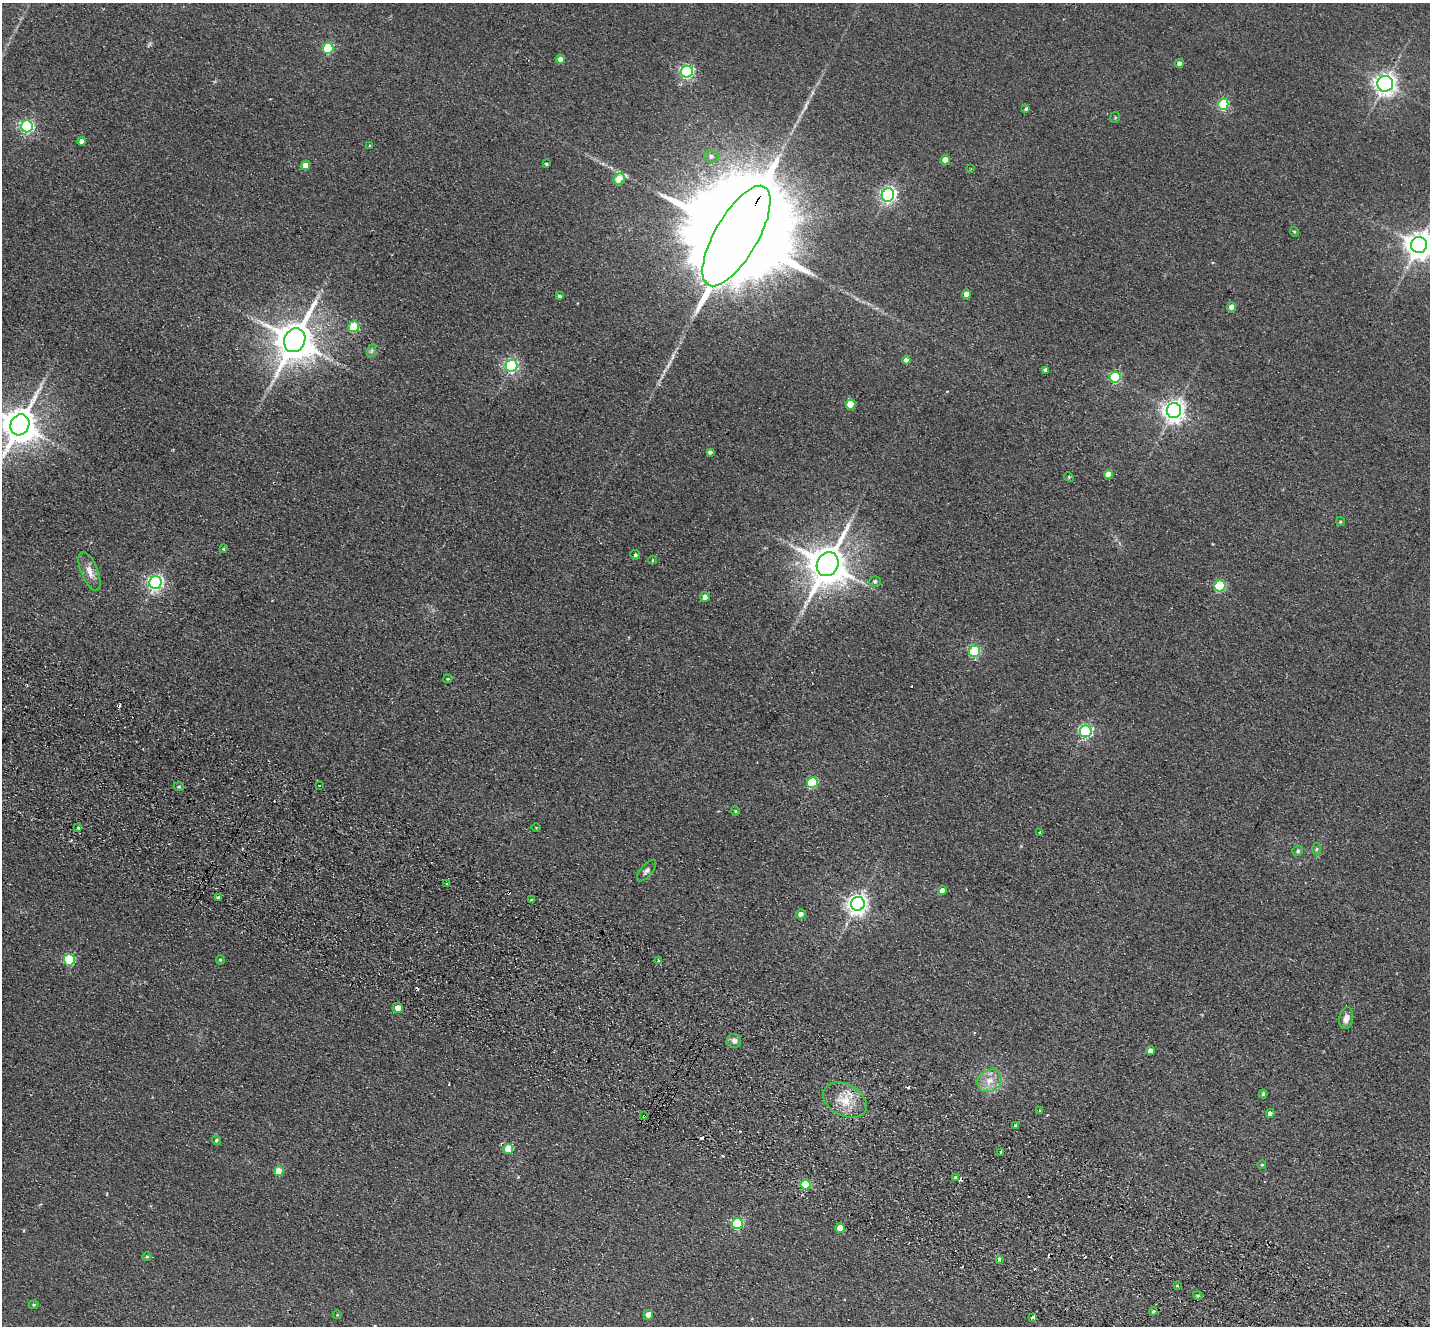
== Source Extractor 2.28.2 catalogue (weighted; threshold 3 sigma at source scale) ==
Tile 6 of 4 x 4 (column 2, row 2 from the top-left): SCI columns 1459-2886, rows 2983-4306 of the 5774 x 5829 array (HDU 1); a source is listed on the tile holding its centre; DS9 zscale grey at full resolution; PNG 1432 x 1328 px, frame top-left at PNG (2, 3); each listed source drawn as its Kron ellipse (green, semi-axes under 4 px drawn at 4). Shown black and unused: <1% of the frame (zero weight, under 2 of 3 exposures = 3% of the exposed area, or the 3 px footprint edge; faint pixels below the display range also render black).
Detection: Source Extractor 2.28.2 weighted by HDU 2 'WHT'; one run over the whole footprint, this tile lists its part. Background 0.088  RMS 0.012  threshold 0.0529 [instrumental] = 3 sigma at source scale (4.5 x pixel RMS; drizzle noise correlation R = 1.50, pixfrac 1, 0.05/0.05 arcsec/px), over >= 5 px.
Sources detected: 111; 12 cosmic-ray / hot-pixel residue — neither listed nor drawn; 1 inside a brighter listed object's ellipse — not listed separately; the other 98 listed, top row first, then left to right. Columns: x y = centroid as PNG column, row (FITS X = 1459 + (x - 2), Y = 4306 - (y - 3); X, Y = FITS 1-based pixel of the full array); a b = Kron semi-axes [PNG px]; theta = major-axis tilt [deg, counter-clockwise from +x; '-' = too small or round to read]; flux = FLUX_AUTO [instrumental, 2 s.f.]
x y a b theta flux
328 48 5 5 - 84
560 59 4 4 - 6.8
1179 64 4 4 - 6.3
687 72 6 6 - 220
1385 84 8 8 - 650
1223 104 5 5 - 110
1026 109 4 3 - 1.9
1115 117 5 5 - 1.5
27 126 6 6 - 230
82 141 4 4 - 7.3
370 146 3 3 - 1.1
711 156 7 6 - 4.1
945 160 4 4 - 12
546 164 3 3 - 1.6
306 165 4 4 - 19
971 169 3 3 - 1.1
619 179 6 5 - 36
888 195 6 6 - 370
1294 232 5 4 - 1.4
736 236 57 21 60 58000
1419 245 8 8 - 1400
966 294 4 4 - 9.8
559 296 4 4 - 2.2
1232 307 4 4 - 11
354 327 5 5 - 71
295 340 12 10 64 3700
371 351 7 4 71 2.4
906 360 4 4 - 5.3
511 366 6 6 - 250
1046 370 4 4 - 4.4
1115 377 5 5 - 120
850 404 5 4 - 33
1174 410 7 7 - 820
20 425 11 9 64 3000
710 452 4 4 - 3.2
1109 474 4 4 - 14
1069 477 5 4 - 1.2
1340 522 4 3 - 1.5
223 549 4 3 - 1.1
635 555 5 4 - 1.9
653 560 4 3 - 0.87
828 564 12 10 64 3600
90 571 20 8 -68 11
875 581 5 5 - 2.8
155 583 6 6 - 340
1220 586 5 5 - 97
705 597 5 5 - 6.3
974 651 5 5 - 120
448 679 5 3 - 1.1
1086 731 6 6 - 220
812 783 5 5 - 98
319 786 2 2 - 1.4
179 787 5 4 - 2.1
735 811 4 4 - 1.3
536 827 4 3 - 0.95
78 828 4 3 - 7.1
1040 832 3 3 - 2.2
1317 849 6 4 88 1.7
1298 851 6 5 - 2.1
647 871 13 6 49 4.1
446 883 4 2 - 1.3
942 890 4 4 - 9.9
219 897 3 3 - 2.9
531 900 4 3 - 5.6
858 904 7 6 - 680
801 914 5 4 - 9.2
69 960 5 5 - 91
220 960 5 4 - 1.5
658 960 4 3 - 7.1
398 1008 5 5 - 9.8
1346 1018 11 6 78 8.5
734 1041 7 6 - 4.4
1150 1051 4 4 - 8.5
989 1081 13 10 35 14
1263 1094 4 4 - 1.7
845 1100 23 15 -28 26
1040 1111 4 3 - 1.2
1270 1114 4 4 - 7.2
644 1116 3 3 - 3.5
1016 1125 3 3 - 3.2
216 1140 5 4 - 2.3
508 1149 5 5 - 36
1001 1152 4 3 - 2.9
1262 1165 4 3 - 0.97
279 1171 5 4 - 24
955 1177 3 3 - 1.8
806 1185 5 5 - 55
737 1224 5 5 - 110
840 1228 5 4 - 18
147 1257 4 4 - 1.3
999 1259 4 4 - 2.2
1177 1286 3 3 - 2.1
1198 1296 5 4 - 2.5
34 1305 5 4 - 1.3
1153 1311 4 3 - 1.5
337 1315 4 3 - 0.73
648 1315 5 4 - 7.7
1033 1317 4 3 - 4.8
Overlapping masked pixels (flux is a lower limit): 2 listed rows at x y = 736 236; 644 1116
Isophote crosses this tile's border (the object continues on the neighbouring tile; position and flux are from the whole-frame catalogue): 2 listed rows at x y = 1419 245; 20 425